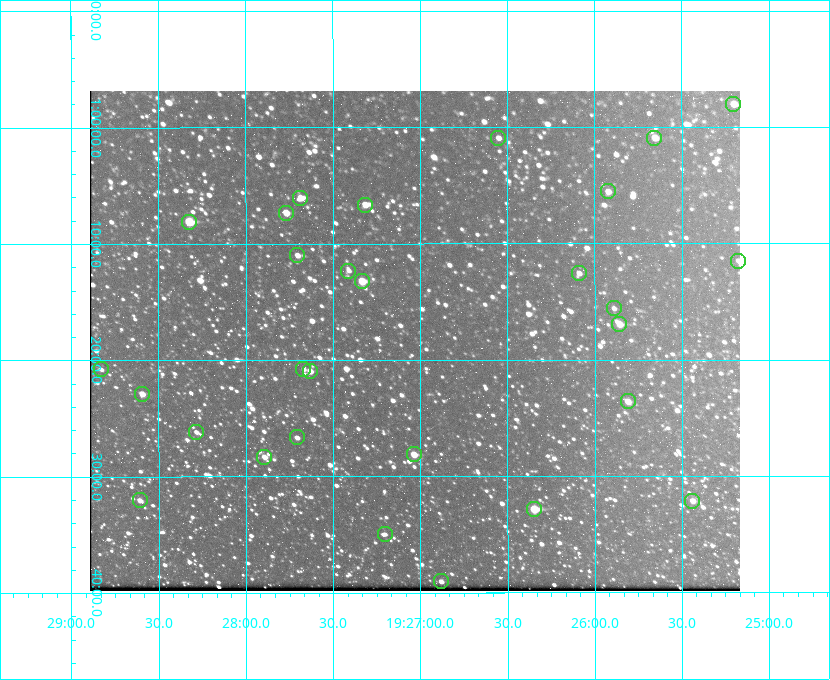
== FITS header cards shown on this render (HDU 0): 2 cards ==
NAXIS1  =                  650 / Width of table row in bytes
NAXIS2  =                  500 / Number of rows in table

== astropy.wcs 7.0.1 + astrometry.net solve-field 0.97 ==
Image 650 x 500 px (HDU 0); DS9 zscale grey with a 90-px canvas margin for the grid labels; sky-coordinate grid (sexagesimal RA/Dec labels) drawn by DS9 from the SOLVED WCS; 29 Tycho-2 reference stars matched to detected sources circled (green)
Header WCS: none
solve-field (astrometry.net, Tycho-2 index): SOLVED blind (the file carries no WCS)
Solved WCS: RA---TAN-SIP/DEC--TAN-SIP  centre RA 19:27:02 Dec +01:18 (291.76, +1.31 deg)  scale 5.16 arcsec/px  FOV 55.9' x 43.0'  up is -180 deg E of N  parity flipped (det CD > 0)
(file carries no celestial WCS; the grid is the blind solution)
Tycho-2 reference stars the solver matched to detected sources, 29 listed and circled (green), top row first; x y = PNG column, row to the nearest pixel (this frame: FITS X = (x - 90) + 1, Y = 500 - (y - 91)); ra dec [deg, ICRS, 3 dp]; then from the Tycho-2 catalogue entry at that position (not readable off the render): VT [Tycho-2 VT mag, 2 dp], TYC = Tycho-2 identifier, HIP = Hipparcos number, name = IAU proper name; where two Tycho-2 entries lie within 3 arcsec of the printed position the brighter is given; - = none
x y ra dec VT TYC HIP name
733 104 291.301 +0.967 10.82 465-938-1 - -
498 138 291.638 +1.015 11.72 465-554-1 - -
654 138 291.414 +1.016 11.47 465-1456-1 - -
608 191 291.480 +1.092 11.69 465-523-1 - -
300 198 291.921 +1.101 10.89 465-1942-1 - -
365 205 291.829 +1.111 10.78 465-2030-1 - -
286 213 291.942 +1.122 10.76 465-1161-1 - -
189 222 292.081 +1.135 10.24 465-979-1 - -
297 255 291.926 +1.184 11.49 465-1994-1 - -
738 261 291.294 +1.191 12.55 465-657-1 - -
348 271 291.853 +1.206 11.17 465-1444-1 - -
579 273 291.522 +1.209 11.81 465-867-1 - -
362 281 291.833 +1.221 9.77 465-1968-1 - -
614 308 291.472 +1.260 11.72 465-772-1 - -
619 324 291.465 +1.282 11.06 465-140-1 - -
101 369 292.207 +1.347 13.02 465-880-1 - -
303 369 291.918 +1.346 12.72 465-661-1 - -
310 371 291.908 +1.350 10.94 465-1840-1 - -
142 394 292.148 +1.381 10.77 465-611-1 - -
628 401 291.453 +1.393 11.17 465-261-1 - -
196 432 292.071 +1.436 12.12 465-1311-1 - -
297 437 291.927 +1.444 11.17 465-873-1 - -
414 454 291.759 +1.468 10.00 465-530-1 - -
264 457 291.973 +1.472 10.69 465-577-1 - -
140 500 292.152 +1.534 10.91 465-857-1 - -
692 501 291.360 +1.535 11.71 465-397-1 - -
534 509 291.587 +1.547 9.51 465-596-1 - -
385 534 291.801 +1.583 12.28 465-1290-1 - -
441 581 291.720 +1.651 11.47 465-675-1 - -